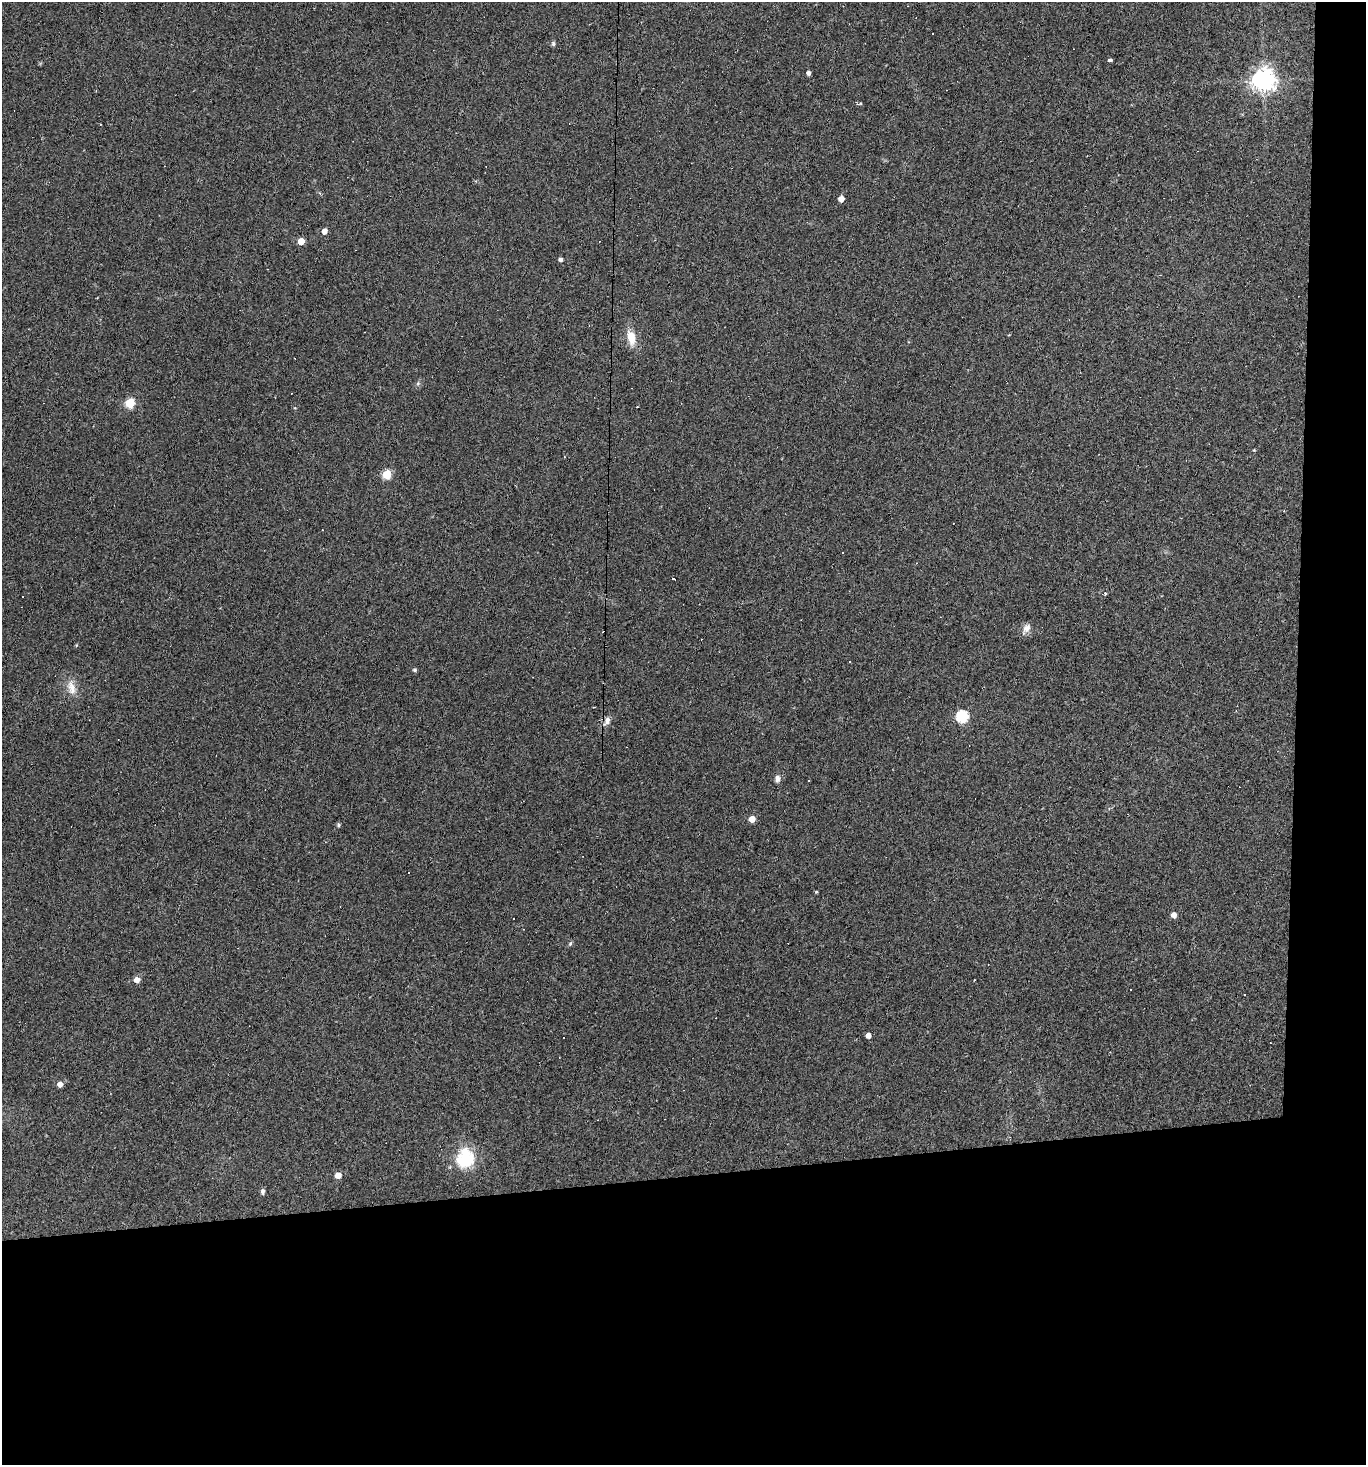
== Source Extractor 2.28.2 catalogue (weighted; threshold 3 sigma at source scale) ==
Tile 9 of 3 x 3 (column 3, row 3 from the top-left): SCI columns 2852-4215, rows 1-1463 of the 4364 x 4388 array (HDU 1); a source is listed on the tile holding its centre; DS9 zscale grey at full resolution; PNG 1368 x 1467 px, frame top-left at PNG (2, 2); no overlay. Shown black and unused: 23% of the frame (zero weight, under 2 of 3 exposures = <1% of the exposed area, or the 3 px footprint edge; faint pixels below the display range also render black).
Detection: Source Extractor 2.28.2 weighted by HDU 2 'WHT'; one run over the whole footprint, this tile lists its part. Background 0.0931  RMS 0.0063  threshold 0.0285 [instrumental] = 3 sigma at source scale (4.5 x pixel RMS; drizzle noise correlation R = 1.50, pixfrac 1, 0.05/0.05 arcsec/px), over >= 5 px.
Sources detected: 65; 25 cosmic-ray / hot-pixel residue — not listed; the other 40 listed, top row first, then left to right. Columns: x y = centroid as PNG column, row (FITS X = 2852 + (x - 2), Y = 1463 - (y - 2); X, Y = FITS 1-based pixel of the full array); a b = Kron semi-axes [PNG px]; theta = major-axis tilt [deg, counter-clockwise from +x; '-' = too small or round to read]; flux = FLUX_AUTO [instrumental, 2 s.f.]
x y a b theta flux
553 43 7 5 -76 1.1
1110 60 4 3 - 3.3
809 73 4 3 - 2.1
1264 80 8 7 - 530
841 199 5 4 - 5.5
324 231 5 4 - 4.9
301 241 5 4 - 9.6
561 259 4 4 - 1.8
631 337 20 10 -78 9.4
418 383 6 4 46 1
130 403 5 5 - 33
637 407 2 2 - 0.52
295 408 5 3 - 0.49
1254 450 4 3 - 0.49
387 474 5 5 - 29
843 553 2 2 - 0.44
673 579 3 3 - 7.3
1105 593 3 3 - 1.2
23 596 3 3 - 8.7
1026 628 12 9 50 3.8
849 662 3 3 - 2.4
415 670 4 4 - 1.2
71 687 21 10 -72 7.2
962 717 6 6 - 64
607 721 11 7 68 3.5
777 779 10 7 81 2.3
808 780 3 2 - 0.79
752 819 5 4 - 7.8
339 825 5 5 - 0.87
409 872 3 2 - 0.92
816 892 4 3 - 0.59
1174 915 5 5 - 4
570 944 7 4 59 0.91
137 980 5 4 - 6.3
974 980 3 2 - 0.4
868 1035 4 4 - 3.8
60 1084 5 4 - 4.7
465 1158 26 23 73 26
338 1175 5 5 - 6.6
263 1191 7 5 88 1.5